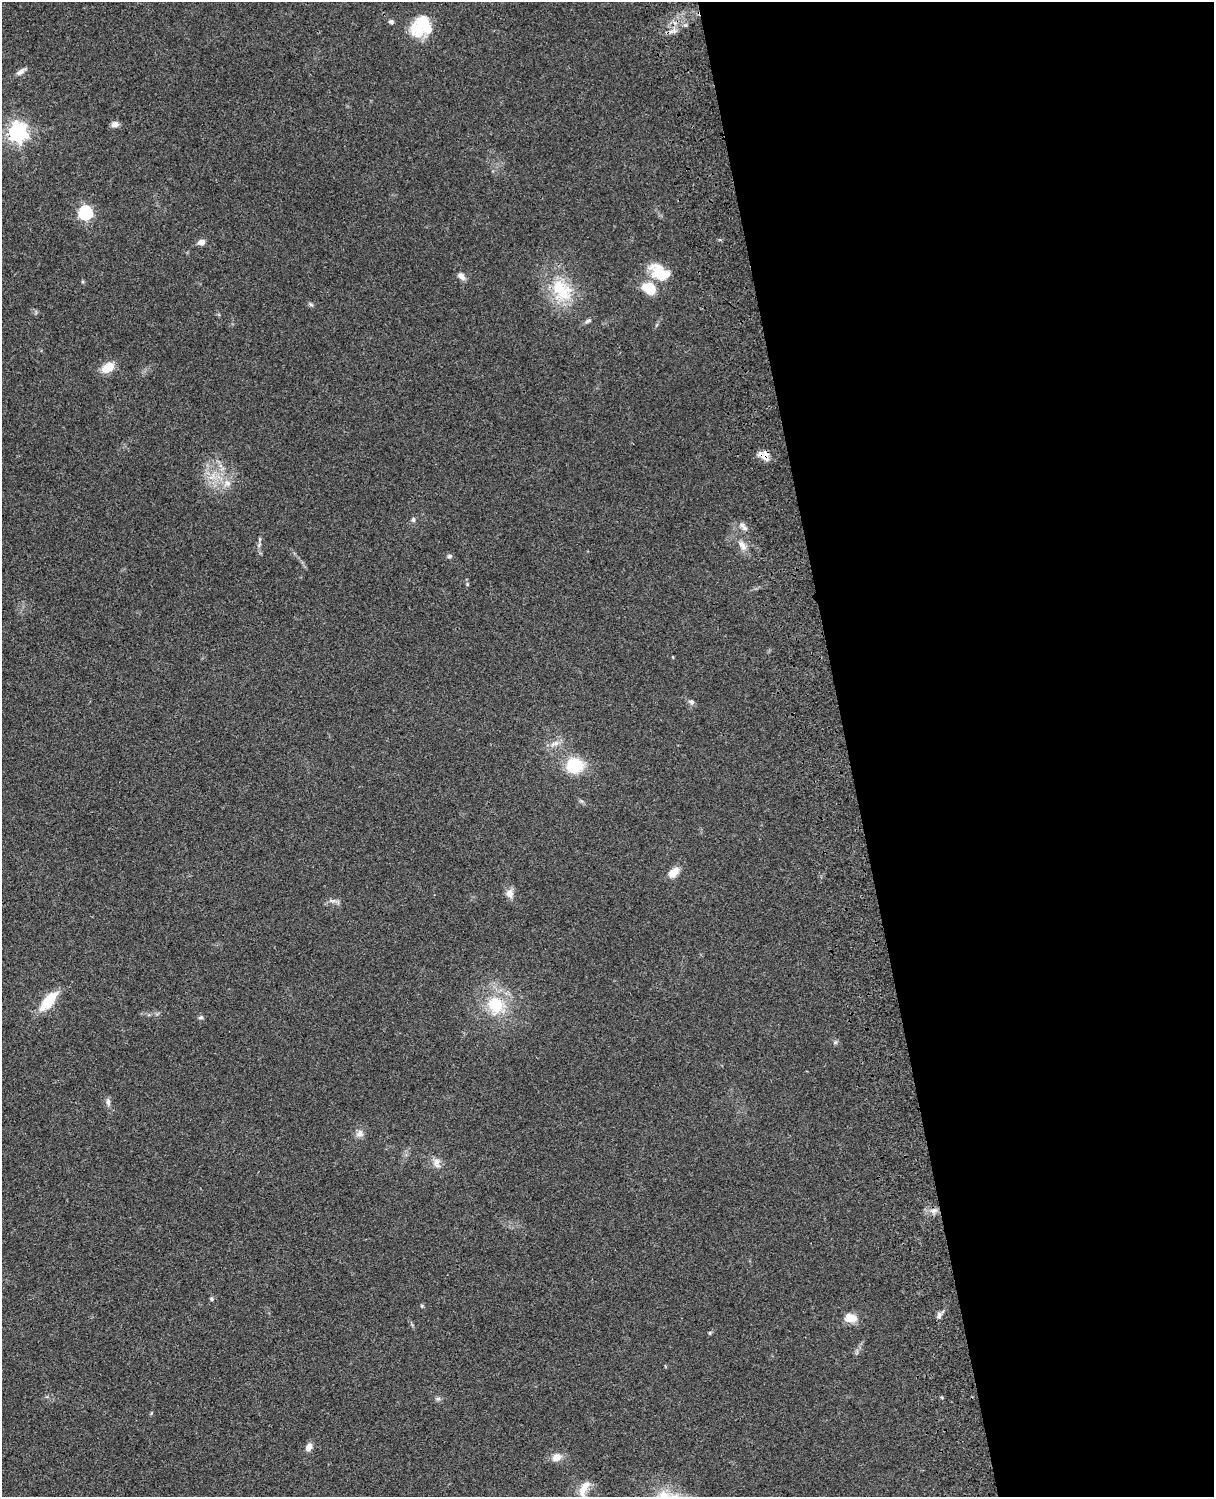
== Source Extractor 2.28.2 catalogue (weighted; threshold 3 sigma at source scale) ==
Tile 8 of 4 x 3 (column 4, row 2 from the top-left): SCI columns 3755-4966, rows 1772-3266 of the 5085 x 4925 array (HDU 1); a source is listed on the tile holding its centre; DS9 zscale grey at full resolution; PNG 1216 x 1499 px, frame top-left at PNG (2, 2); no overlay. Shown black and unused: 30% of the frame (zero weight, under 3 of 4 exposures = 6% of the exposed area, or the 3 px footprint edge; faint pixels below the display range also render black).
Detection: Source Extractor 2.28.2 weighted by HDU 2 'WHT'; one run over the whole footprint, this tile lists its part. Background 0.0895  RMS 0.0062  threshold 0.0278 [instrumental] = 3 sigma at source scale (4.5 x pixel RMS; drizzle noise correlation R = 1.50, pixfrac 1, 0.05/0.05 arcsec/px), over >= 5 px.
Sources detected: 50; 1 inside a brighter object's white glare — not listed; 2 inside a brighter listed object's ellipse — not listed separately; the other 47 listed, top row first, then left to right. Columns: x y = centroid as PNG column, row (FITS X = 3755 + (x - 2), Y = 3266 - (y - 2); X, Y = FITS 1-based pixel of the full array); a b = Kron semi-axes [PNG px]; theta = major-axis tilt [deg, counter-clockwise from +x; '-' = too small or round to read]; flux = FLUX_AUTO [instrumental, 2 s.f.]
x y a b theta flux
391 22 6 5 - 1.5
420 26 30 20 59 21
674 31 6 6 - 1.9
20 72 14 6 33 2.7
115 124 9 7 14 2.9
18 132 7 7 - 320
85 212 6 6 - 100
201 242 8 6 14 3.4
659 272 24 16 -51 17
461 276 10 7 -46 3.2
649 289 14 10 -30 16
562 290 37 26 -53 30
311 304 7 5 -31 1.1
588 321 10 5 24 1.5
108 367 11 8 32 13
763 456 19 6 -40 4.1
212 476 14 8 41 6.5
227 483 11 10 - 5.2
413 520 6 5 - 1.3
743 526 15 6 -44 3
259 545 9 4 55 1.3
742 545 15 8 -53 4.8
449 556 7 5 11 1.3
467 584 6 4 -72 0.77
691 702 8 6 -16 1.8
555 744 16 6 19 3.7
574 765 16 15 - 25
673 872 16 9 45 6
510 893 12 10 -84 3.9
333 901 12 4 -3 2
48 1001 19 9 50 22
496 1005 23 21 -56 27
201 1017 7 5 7 1.1
835 1042 6 5 - 1.1
108 1102 11 6 -90 2.2
360 1133 11 9 31 3.2
437 1163 16 8 -81 4
934 1211 10 6 29 3.4
211 1299 6 4 -2 0.98
422 1306 5 4 - 0.78
939 1316 9 6 76 2.3
850 1318 15 10 -9 7.5
710 1333 6 4 -90 0.69
438 1399 7 4 1 1.2
309 1447 10 7 67 3.6
557 1457 12 10 22 5.1
584 1489 22 9 65 7.3
Overlapping masked pixels (flux is a lower limit): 1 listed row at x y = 763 456